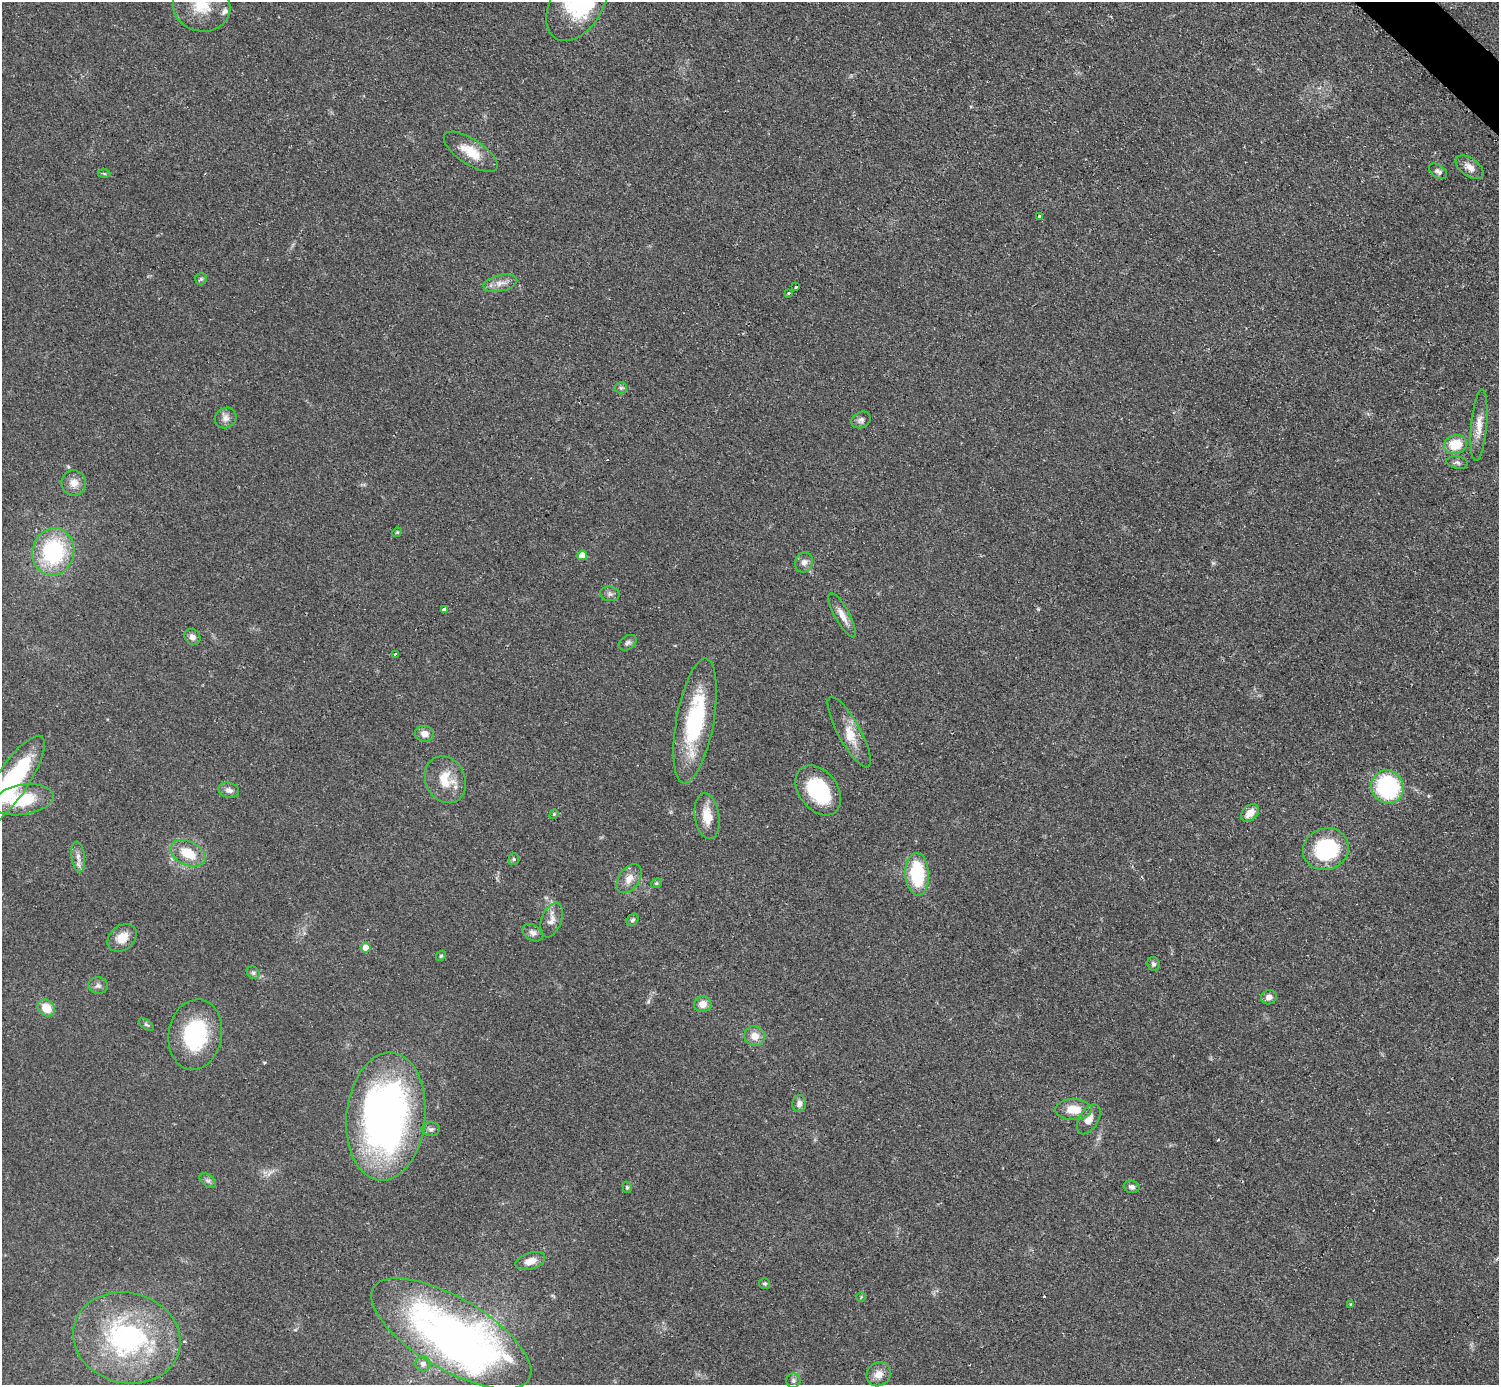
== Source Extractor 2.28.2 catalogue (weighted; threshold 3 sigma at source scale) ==
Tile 10 of 4 x 4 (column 2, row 3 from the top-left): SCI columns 1502-2998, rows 1690-3072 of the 5993 x 5993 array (HDU 1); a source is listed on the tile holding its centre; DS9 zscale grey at full resolution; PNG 1501 x 1387 px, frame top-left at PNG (2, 2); each listed source drawn as its Kron ellipse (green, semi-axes under 4 px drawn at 4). Shown black and unused: <1% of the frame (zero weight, under 2 of 3 exposures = <1% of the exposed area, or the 3 px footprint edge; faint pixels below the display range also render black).
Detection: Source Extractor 2.28.2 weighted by HDU 2 'WHT'; one run over the whole footprint, this tile lists its part. Background 0.0509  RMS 0.0071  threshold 0.0321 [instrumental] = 3 sigma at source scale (4.5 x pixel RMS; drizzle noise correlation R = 1.50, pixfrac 1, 0.05/0.05 arcsec/px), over >= 5 px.
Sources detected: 87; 2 inside a brighter object's white glare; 4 cosmic-ray / hot-pixel residue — neither listed nor drawn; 2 inside a brighter listed object's ellipse — not listed separately; the other 79 listed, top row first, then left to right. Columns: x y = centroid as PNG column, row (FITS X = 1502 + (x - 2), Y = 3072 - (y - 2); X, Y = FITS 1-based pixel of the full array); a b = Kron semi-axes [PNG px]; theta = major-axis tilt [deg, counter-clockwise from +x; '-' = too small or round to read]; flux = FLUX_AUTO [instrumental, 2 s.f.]
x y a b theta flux
577 4 40 26 58 48
202 6 29 25 -14 27
471 152 31 12 -34 16
1470 167 16 9 -36 5.5
1438 171 10 6 -35 2.3
104 173 6 4 -3 0.95
1040 216 3 3 - 3.5
201 279 6 5 - 1.3
500 283 17 8 13 5.8
796 286 3 3 - 3.1
789 293 3 2 - 1.2
621 388 6 5 - 1.4
225 418 11 10 - 4.2
861 420 10 8 28 2.6
1479 425 36 8 85 9.8
1455 445 11 9 13 18
1457 463 11 6 -9 2.2
74 483 12 12 - 6.7
397 532 5 4 - 0.84
53 552 24 21 75 69
582 555 5 5 - 9.2
804 562 10 9 - 3.8
610 594 10 7 -8 2.6
444 609 3 3 - 15
842 615 25 7 -61 6.8
192 637 8 7 - 3.6
628 643 10 6 33 2.1
395 654 3 2 - 1.1
695 721 63 18 80 70
849 732 40 11 -61 14
425 734 9 8 - 5.2
445 780 24 20 -65 18
12 781 53 16 56 90
1387 787 17 16 - 70
229 790 10 7 -13 3.4
818 790 28 19 -53 51
23 800 31 15 9 32
1250 813 10 7 44 7.2
554 814 5 4 - 0.76
707 816 23 12 -81 14
1326 849 23 20 18 59
188 853 18 12 -26 17
78 857 15 6 -83 4.3
514 859 5 5 - 1.1
917 874 21 12 -87 46
629 879 16 10 55 7.3
656 883 6 4 22 0.95
551 920 18 10 69 5.7
632 920 7 5 49 1.4
533 933 11 7 -29 3.5
122 938 16 12 38 10
366 948 5 5 - 10
441 956 6 4 45 0.88
1153 964 7 6 - 2
253 973 7 5 -44 1.6
98 986 10 8 -3 2.9
1269 997 8 7 - 3.6
703 1004 8 8 - 6.6
46 1008 9 7 -40 13
146 1024 8 4 -35 1.3
195 1035 35 26 80 58
755 1036 10 9 - 6.9
799 1104 8 7 - 3.6
1073 1109 18 10 0 13
386 1116 64 39 84 340
1089 1119 16 9 59 6.1
431 1129 9 6 -3 2.3
208 1181 9 6 -39 2
627 1187 5 4 - 1.1
1132 1187 8 6 -15 2.5
530 1261 15 8 17 7.4
765 1284 6 5 - 1.2
861 1297 4 4 - 0.76
1351 1304 3 3 - 0.69
451 1334 90 36 -30 440
127 1338 54 45 -14 130
423 1364 7 7 - 3.7
879 1374 13 11 41 6.8
793 1381 7 7 - 1.9
Isophote crosses this tile's border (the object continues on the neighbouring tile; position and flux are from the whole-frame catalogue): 3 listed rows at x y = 577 4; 202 6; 12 781